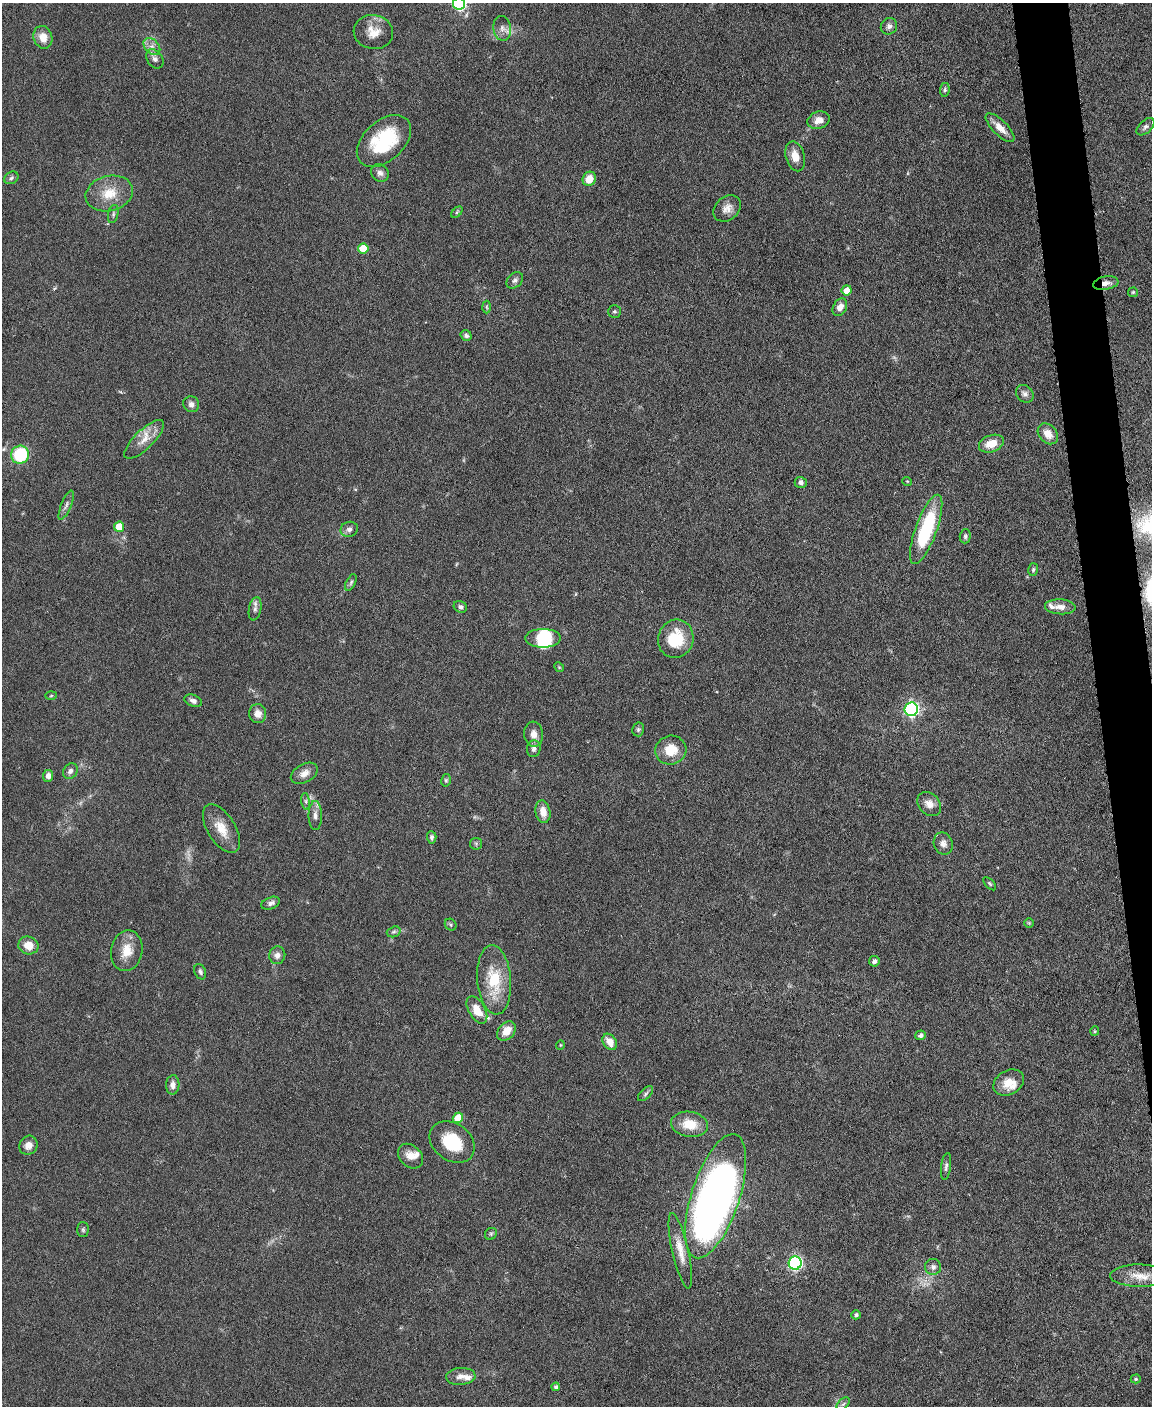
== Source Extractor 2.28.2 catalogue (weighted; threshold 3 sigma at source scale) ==
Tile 6 of 4 x 3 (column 2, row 2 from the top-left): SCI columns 1154-2303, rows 1645-3048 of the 4605 x 4580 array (HDU 1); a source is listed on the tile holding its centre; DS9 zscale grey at full resolution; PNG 1154 x 1408 px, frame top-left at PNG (2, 3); each listed source drawn as its Kron ellipse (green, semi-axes under 4 px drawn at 4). Shown black and unused: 3% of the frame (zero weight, under 3 of 6 exposures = <1% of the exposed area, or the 3 px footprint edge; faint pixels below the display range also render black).
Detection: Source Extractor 2.28.2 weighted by HDU 2 'WHT'; one run over the whole footprint, this tile lists its part. Background 0.0896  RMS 0.0041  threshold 0.017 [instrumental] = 3 sigma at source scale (4.09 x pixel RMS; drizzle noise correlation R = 1.36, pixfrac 0.8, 0.05/0.05 arcsec/px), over >= 5 px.
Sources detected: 115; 2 inside a brighter object's white glare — neither listed nor drawn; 5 inside a brighter listed object's ellipse — not listed separately; the other 108 listed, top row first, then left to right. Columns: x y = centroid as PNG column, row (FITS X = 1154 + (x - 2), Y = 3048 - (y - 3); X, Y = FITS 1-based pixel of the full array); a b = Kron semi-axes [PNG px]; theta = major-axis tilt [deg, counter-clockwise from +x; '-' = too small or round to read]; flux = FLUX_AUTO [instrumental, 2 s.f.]
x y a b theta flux
459 4 6 6 - 57
889 26 8 8 - 1.5
502 28 12 9 -80 2.4
373 32 20 17 -11 5.9
43 37 11 9 -72 4.3
152 46 10 7 -47 2.1
155 59 10 7 -54 1.8
945 90 7 5 82 0.77
818 120 11 8 19 3.7
1145 127 11 6 43 1.3
1000 128 19 7 -45 4.4
384 141 32 20 42 27
795 156 15 9 -75 4.5
380 173 9 8 - 1.9
11 178 7 6 - 0.89
589 179 7 6 - 5
109 193 24 17 14 9.4
727 208 15 11 40 3.2
457 212 7 4 46 0.63
113 214 9 5 78 0.92
363 248 5 5 - 8.5
515 280 9 7 43 1.3
1106 283 13 6 9 2.5
847 290 5 5 - 4.4
1133 292 5 5 - 0.52
486 307 6 4 -88 0.64
840 307 9 6 60 3
614 311 6 6 - 0.64
466 335 6 5 - 1.2
1025 394 10 8 -44 1.6
191 404 8 7 - 1.9
1048 434 12 9 -48 4.3
144 439 26 9 44 5.3
991 444 13 8 20 5.5
20 455 9 9 - 20
907 481 5 3 - 0.3
801 482 6 5 - 1.2
66 505 16 5 68 1.5
119 527 5 5 - 7.7
349 529 9 7 15 1.6
926 529 36 10 70 31
965 536 7 5 87 0.81
1033 570 6 4 74 0.64
351 582 9 4 63 0.76
460 607 7 5 -28 1
1060 607 15 7 -3 3.2
255 609 12 6 80 1.6
543 638 18 9 0 7
676 639 19 17 71 14
559 667 5 4 - 0.46
51 696 6 4 2 0.52
193 701 9 5 -21 1.6
911 709 7 6 - 87
258 714 9 8 - 3
638 729 7 6 - 0.79
534 734 12 9 -83 2.9
534 749 8 7 - 1.6
671 750 15 14 - 8.1
70 771 8 7 - 1.6
304 773 14 9 28 2.9
48 776 6 5 - 2
446 780 6 5 - 0.63
306 801 8 4 -82 0.86
929 804 13 10 -46 3
543 812 11 7 -80 4.1
315 815 14 6 -89 2.1
221 828 27 14 -58 7.1
432 837 6 5 - 0.88
943 843 11 9 -68 2.1
476 844 6 6 - 0.71
990 884 8 4 -46 0.59
271 903 9 6 22 1.4
1029 923 5 5 - 0.43
451 925 6 5 - 0.6
394 932 7 5 20 0.75
28 945 10 9 - 5.1
127 951 20 15 79 7
277 955 9 8 - 2.1
874 961 5 5 - 1
200 972 8 5 -68 1
494 980 35 17 -85 16
477 1010 15 8 -60 6.1
507 1031 11 8 47 5
1095 1031 5 4 - 0.51
921 1035 5 5 - 1.3
610 1042 9 6 -57 4
560 1045 5 3 - 0.3
1009 1082 16 12 30 5.8
173 1085 9 6 87 2.1
646 1094 9 5 44 0.86
458 1118 5 5 - 7.6
690 1124 18 12 -8 8
452 1142 24 18 -37 16
28 1145 10 8 55 2.8
410 1156 14 10 -42 3.6
946 1166 13 5 83 1.2
716 1196 65 24 72 240
83 1230 7 6 - 0.77
491 1234 6 5 - 0.66
680 1251 38 8 -77 6.1
795 1263 7 6 - 74
933 1267 8 8 - 1.5
1139 1276 29 11 0 6.4
856 1315 5 4 - 0.86
461 1376 15 8 4 2.7
1136 1379 5 4 - 0.57
556 1387 4 4 - 0.89
843 1404 8 4 44 0.82
Overlapping masked pixels (flux is a lower limit): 1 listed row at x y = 1106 283
Isophote crosses this tile's border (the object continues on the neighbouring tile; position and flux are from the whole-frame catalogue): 1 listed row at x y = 459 4